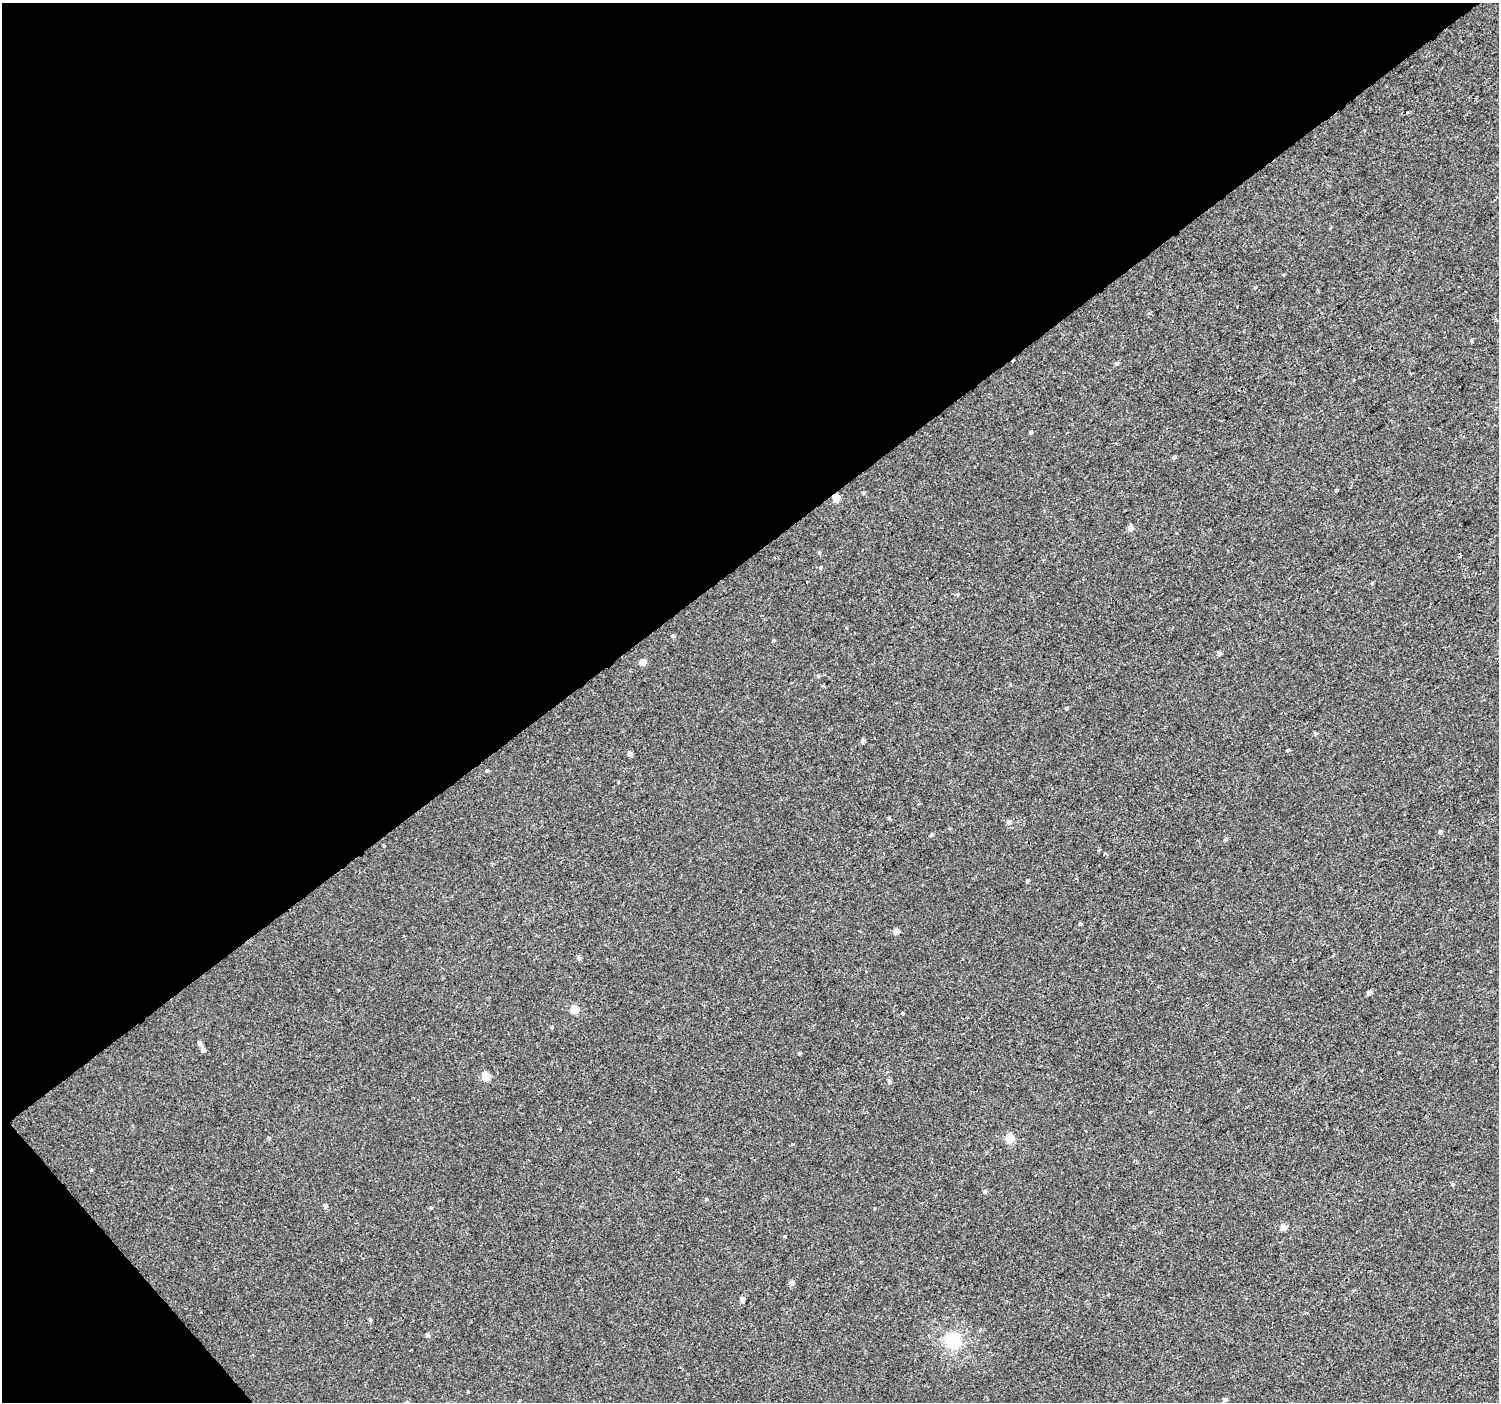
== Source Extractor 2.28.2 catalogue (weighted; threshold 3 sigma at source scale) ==
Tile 5 of 4 x 4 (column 1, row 2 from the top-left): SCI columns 5-1501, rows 3005-4404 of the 5993 x 5943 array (HDU 1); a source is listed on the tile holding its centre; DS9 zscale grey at full resolution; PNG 1501 x 1404 px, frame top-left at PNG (2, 3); no overlay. Shown black and unused: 41% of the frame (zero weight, under 2 of 3 exposures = <1% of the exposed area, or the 3 px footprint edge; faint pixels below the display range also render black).
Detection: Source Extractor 2.28.2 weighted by HDU 2 'WHT'; one run over the whole footprint, this tile lists its part. Background 3.04e-04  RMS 0.0042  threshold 0.019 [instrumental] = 3 sigma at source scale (4.5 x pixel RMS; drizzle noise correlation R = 1.50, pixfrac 1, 0.0396/0.0396 arcsec/px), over >= 5 px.
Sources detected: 57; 3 cosmic-ray / hot-pixel residue — not listed; the other 54 listed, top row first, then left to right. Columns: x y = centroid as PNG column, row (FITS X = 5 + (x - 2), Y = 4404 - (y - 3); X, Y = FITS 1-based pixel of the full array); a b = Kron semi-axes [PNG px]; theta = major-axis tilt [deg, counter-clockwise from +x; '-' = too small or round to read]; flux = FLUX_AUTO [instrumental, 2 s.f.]
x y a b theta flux
1116 363 6 5 - 0.9
1031 432 5 4 - 0.52
1174 457 5 5 - 0.65
1336 490 4 4 - 0.45
836 498 5 5 - 6.1
1130 528 5 5 - 2.8
1460 556 4 3 - 1.4
821 567 4 4 - 0.48
1372 583 4 4 - 0.45
673 636 5 4 - 0.67
773 641 3 3 - 0.58
1219 654 5 4 - 1.2
643 662 5 5 - 3.8
823 686 4 3 - 0.56
1066 709 4 4 - 0.5
1316 734 5 5 - 0.6
863 741 5 4 - 1.1
1288 750 4 3 - 1
630 754 5 4 - 1.9
487 771 3 3 - 1.1
889 818 5 3 - 0.38
1009 822 6 6 - 1.4
1440 832 4 4 - 0.96
931 835 5 4 - 0.54
1226 839 5 5 - 0.77
384 846 3 3 - 0.31
1104 854 3 3 - 1.1
1027 881 4 4 - 0.65
1080 924 4 3 - 0.54
896 931 5 4 - 3.5
579 958 5 4 - 1.1
1369 993 5 4 - 1.4
575 1009 5 5 - 13
902 1013 3 3 - 2.5
552 1027 4 3 - 0.4
199 1043 5 5 - 1.1
203 1050 5 5 - 1.6
799 1053 4 3 - 0.48
486 1076 5 5 - 12
889 1082 6 6 - 0.9
269 1138 5 4 - 0.47
1010 1138 5 5 - 18
1453 1184 4 3 - 1.1
985 1191 5 5 - 0.85
325 1206 5 5 - 1
431 1208 4 3 - 0.4
1283 1227 5 5 - 3.7
791 1283 5 5 - 1.8
742 1299 5 4 - 1.5
370 1320 5 4 - 0.57
427 1335 5 5 - 1
953 1341 6 6 - 87
1225 1399 5 4 - 1
407 1402 5 4 - 0.74
Overlapping masked pixels (flux is a lower limit): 1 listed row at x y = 836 498
Isophote crosses this tile's border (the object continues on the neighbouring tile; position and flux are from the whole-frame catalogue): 1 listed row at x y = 407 1402
Unlisted compact peaks at least as high as the median listed source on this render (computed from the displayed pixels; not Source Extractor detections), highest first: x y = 785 1236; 1255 288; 91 1170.